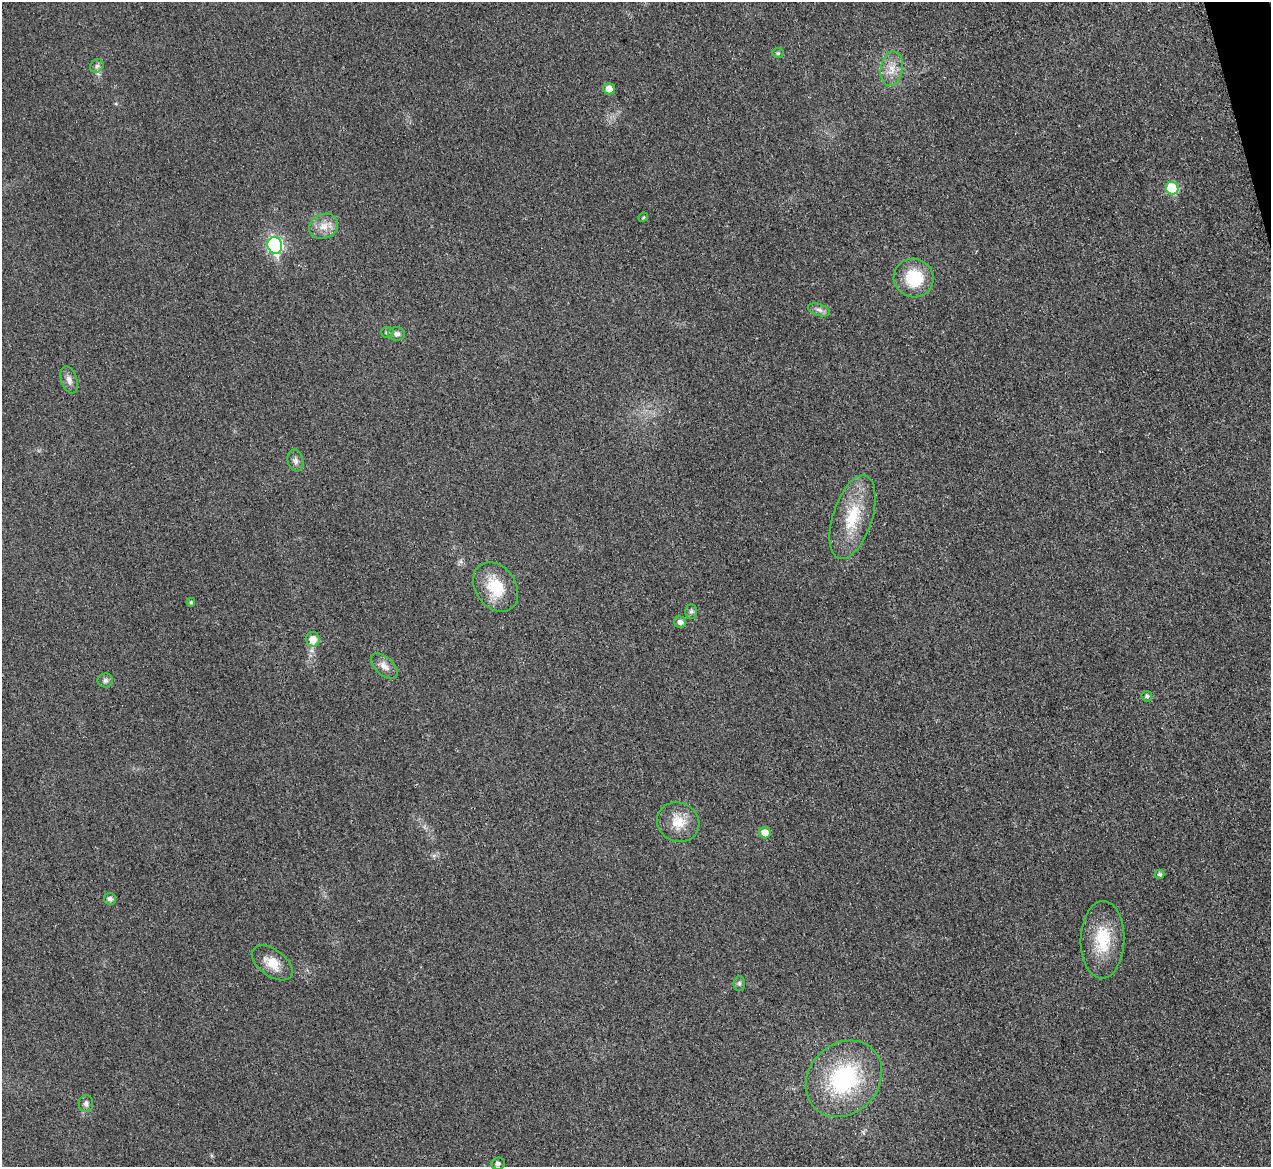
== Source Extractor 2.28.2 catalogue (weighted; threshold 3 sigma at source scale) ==
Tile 10 of 4 x 4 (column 2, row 3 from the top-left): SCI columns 1287-2555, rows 1435-2599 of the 5097 x 5078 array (HDU 1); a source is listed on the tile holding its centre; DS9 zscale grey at full resolution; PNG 1273 x 1169 px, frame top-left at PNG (2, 2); each listed source drawn as its Kron ellipse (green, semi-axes under 4 px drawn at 4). Shown black and unused: <1% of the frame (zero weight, under 3 of 4 exposures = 1% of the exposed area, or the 3 px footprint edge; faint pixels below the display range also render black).
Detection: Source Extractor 2.28.2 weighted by HDU 2 'WHT'; one run over the whole footprint, this tile lists its part. Background 0.0431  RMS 0.0064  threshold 0.0286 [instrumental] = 3 sigma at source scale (4.5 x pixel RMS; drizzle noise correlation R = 1.50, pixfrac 1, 0.05/0.05 arcsec/px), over >= 5 px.
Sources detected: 33; all 33 listed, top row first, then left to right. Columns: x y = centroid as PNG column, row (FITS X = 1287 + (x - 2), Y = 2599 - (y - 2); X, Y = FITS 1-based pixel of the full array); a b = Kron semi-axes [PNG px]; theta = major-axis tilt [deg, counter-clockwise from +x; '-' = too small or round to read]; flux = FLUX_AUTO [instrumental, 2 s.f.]
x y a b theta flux
778 53 6 5 - 1
97 66 7 6 - 1.8
892 69 17 11 81 8.1
609 89 6 6 - 6.3
1172 188 6 6 - 31
643 217 5 4 - 0.82
324 226 15 12 27 7.7
275 245 8 7 - 130
914 278 20 19 - 26
819 310 11 5 -18 2.6
387 332 6 5 - 1.2
396 334 8 7 - 2.8
69 380 14 8 -72 3.5
295 461 11 8 -74 2.7
852 517 43 19 72 28
496 587 27 20 -55 22
191 602 4 3 - 0.85
691 611 7 6 - 1.5
680 622 6 5 - 2.6
313 639 7 7 - 8.3
384 666 16 9 -42 5
105 680 8 7 - 1.9
1147 696 5 5 - 1.7
678 822 21 19 -23 13
765 833 6 5 - 7
1160 874 5 4 - 1.3
110 899 6 6 - 2.1
1102 940 39 22 88 26
272 963 23 13 -36 11
739 983 7 5 89 1.4
844 1079 41 35 45 75
86 1104 8 7 - 2.5
498 1163 7 6 - 1.4